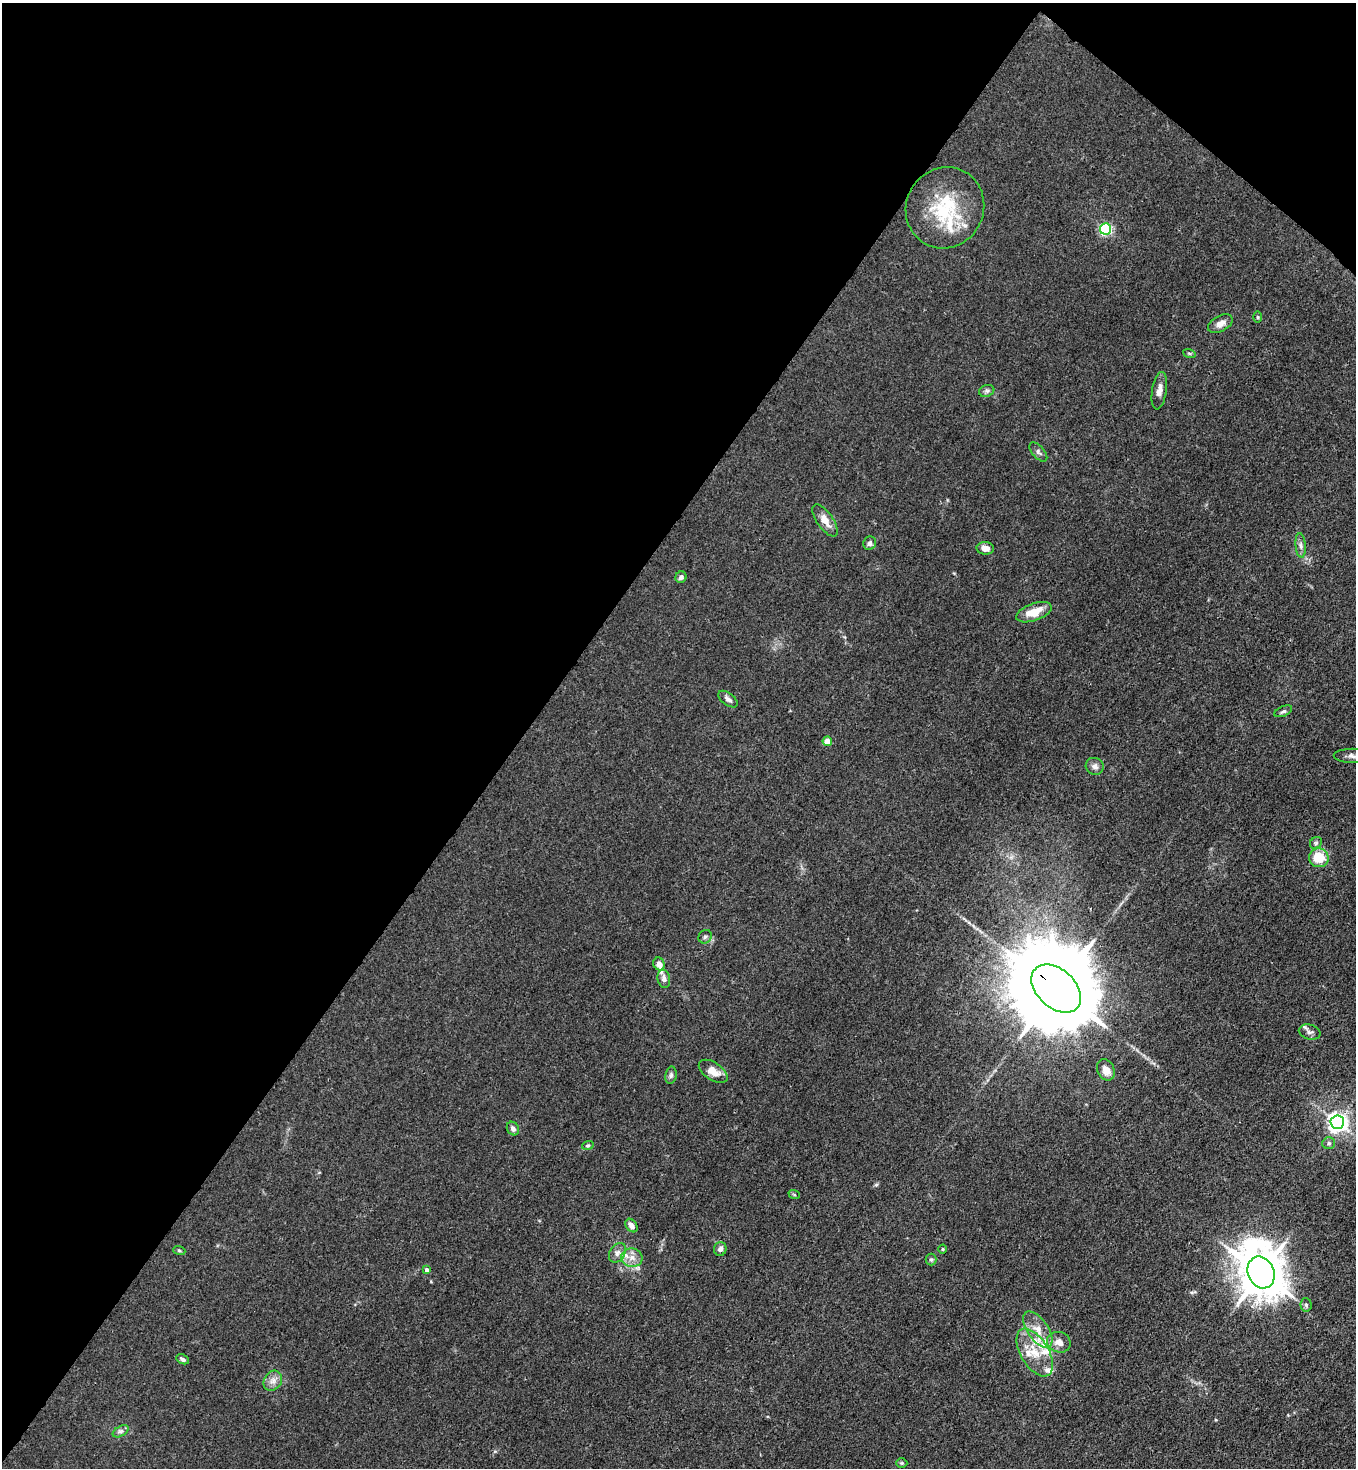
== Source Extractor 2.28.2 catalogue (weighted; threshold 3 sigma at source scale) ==
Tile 2 of 4 x 4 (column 2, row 1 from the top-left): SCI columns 1580-2933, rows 4458-5923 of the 6007 x 5985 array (HDU 1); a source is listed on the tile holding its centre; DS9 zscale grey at full resolution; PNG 1358 x 1470 px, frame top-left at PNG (2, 3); each listed source drawn as its Kron ellipse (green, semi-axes under 4 px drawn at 4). Shown black and unused: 41% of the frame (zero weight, under 3 of 4 exposures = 7% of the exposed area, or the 3 px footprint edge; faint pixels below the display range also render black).
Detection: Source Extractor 2.28.2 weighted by HDU 2 'WHT'; one run over the whole footprint, this tile lists its part. Background 0.0208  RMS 0.0028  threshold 0.0127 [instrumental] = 3 sigma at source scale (4.5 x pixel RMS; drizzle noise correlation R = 1.50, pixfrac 1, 0.05/0.05 arcsec/px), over >= 5 px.
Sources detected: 59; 1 long thin detection or spike segment (spike, bleed or trail) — neither listed nor drawn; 7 inside a brighter listed object's ellipse — not listed separately; the other 51 listed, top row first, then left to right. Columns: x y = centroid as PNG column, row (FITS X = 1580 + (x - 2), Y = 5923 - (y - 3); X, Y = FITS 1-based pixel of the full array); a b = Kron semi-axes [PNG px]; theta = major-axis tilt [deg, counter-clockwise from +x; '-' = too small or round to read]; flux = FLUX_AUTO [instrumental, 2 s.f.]
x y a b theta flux
945 208 41 38 60 19
1105 229 5 5 - 42
1258 317 5 3 - 0.32
1220 324 13 7 29 2
1189 353 6 4 -19 0.35
987 391 8 6 20 0.72
1159 391 19 7 81 2
1038 452 11 6 -48 0.85
825 520 19 8 -55 3.3
870 543 7 6 - 0.91
1301 545 12 5 -85 1.1
985 548 9 6 -4 1.9
681 577 6 5 - 0.86
1034 612 18 8 19 5
728 699 11 6 -37 1.1
1283 711 9 5 24 0.64
827 741 5 4 - 3.1
1353 756 19 7 -1 1.7
1095 766 9 8 - 1.1
1316 843 6 5 - 0.53
1319 858 10 9 - 7
705 937 7 6 - 0.7
659 964 6 5 - 2
664 979 9 6 -79 1.3
1056 989 29 19 -43 7100
1310 1032 11 7 -14 1.2
1106 1070 11 8 -65 2.4
713 1071 16 9 -33 3.4
671 1075 8 5 79 0.76
1337 1122 7 7 - 160
513 1128 7 6 - 1
1329 1143 6 6 - 0.59
588 1145 6 4 16 0.38
794 1194 6 3 -21 0.32
631 1226 7 5 -54 1.5
720 1249 7 6 - 1.1
943 1249 4 4 - 0.28
179 1250 6 4 -19 0.39
617 1253 10 7 56 1.3
632 1258 10 9 - 2.2
931 1260 6 5 - 0.5
427 1270 4 3 - 1.1
1261 1272 16 13 -66 1000
1306 1305 7 5 -86 0.61
1038 1329 21 10 -55 4.3
1059 1342 12 10 -21 2.6
1035 1353 26 14 -59 7.1
183 1359 7 4 -26 0.71
273 1381 10 8 54 1.7
121 1431 8 5 31 0.78
902 1463 5 5 - 0.4
Overlapping masked pixels (flux is a lower limit): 1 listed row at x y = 1056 989
Isophote crosses this tile's border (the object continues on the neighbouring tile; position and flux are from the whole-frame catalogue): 1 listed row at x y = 1353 756